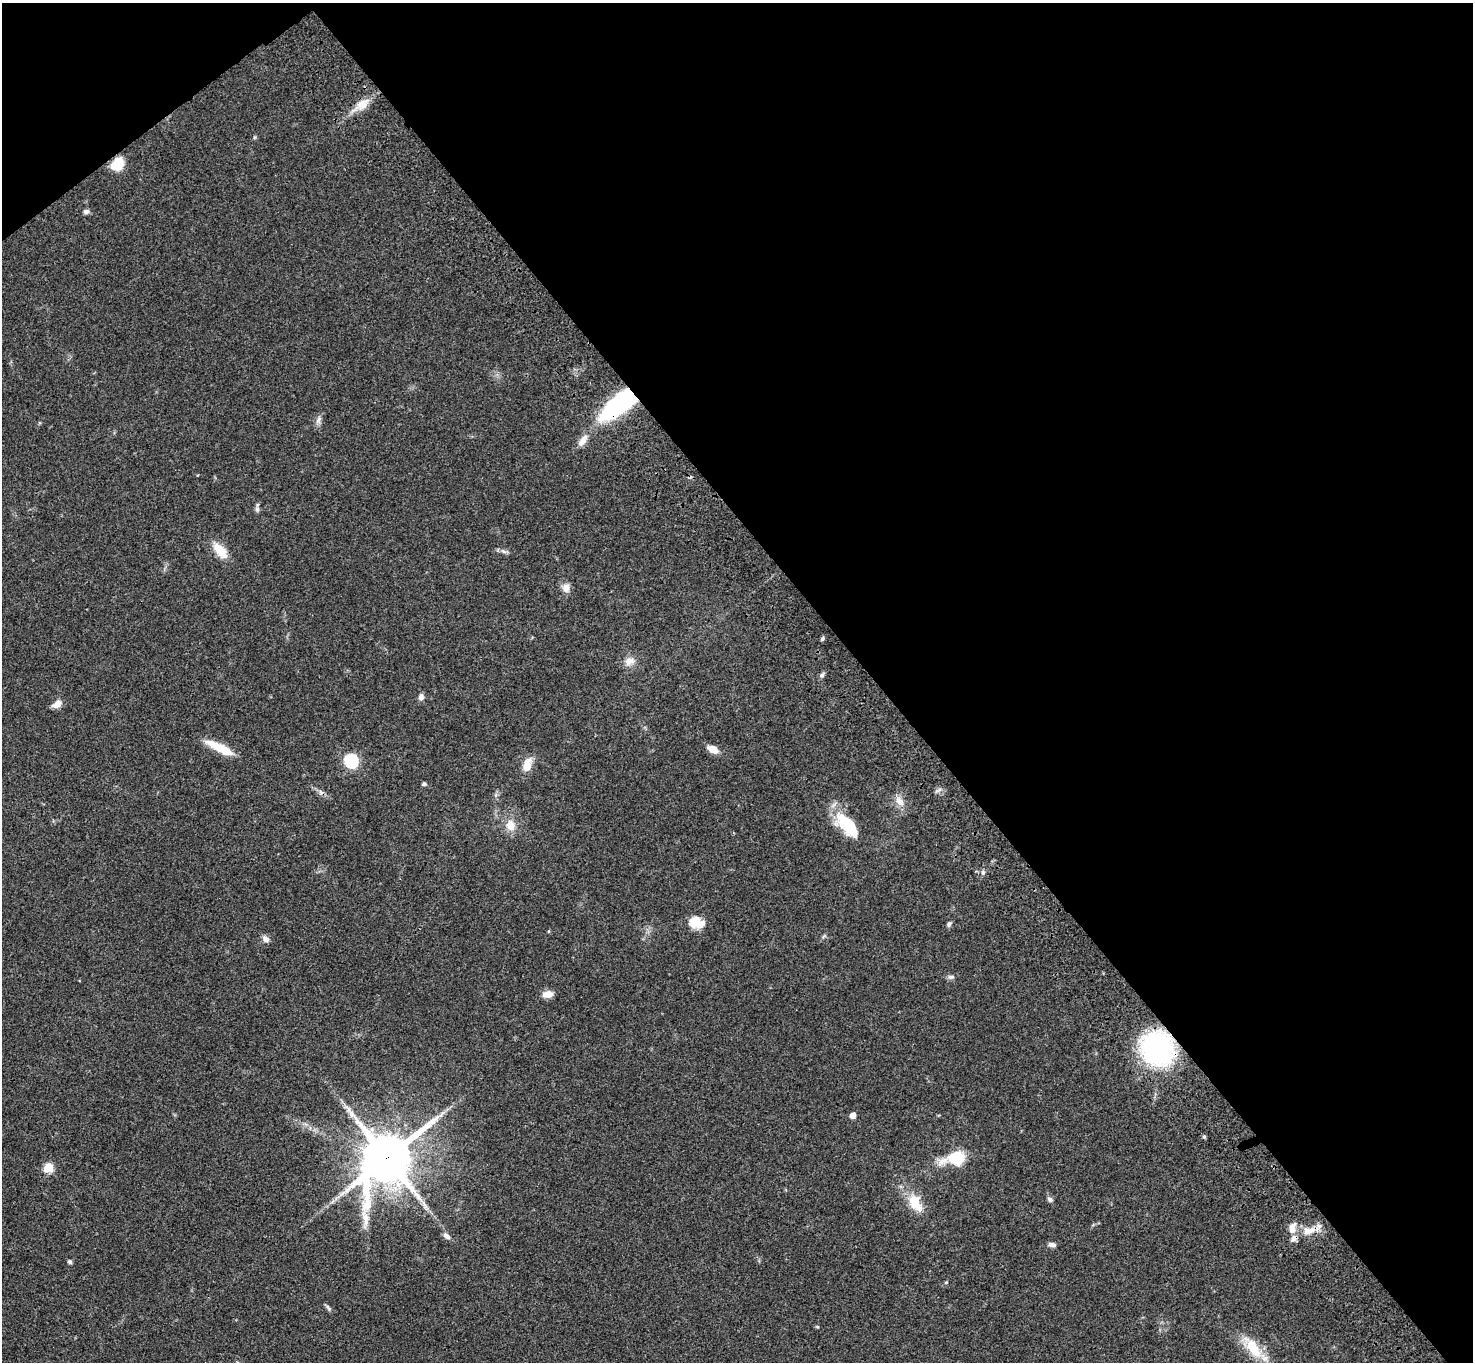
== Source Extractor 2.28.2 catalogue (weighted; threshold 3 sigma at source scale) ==
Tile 3 of 4 x 4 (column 3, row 1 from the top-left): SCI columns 3049-4519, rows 4463-5822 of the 6093 x 6062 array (HDU 1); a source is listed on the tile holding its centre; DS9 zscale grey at full resolution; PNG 1475 x 1364 px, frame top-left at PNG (2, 3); no overlay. Shown black and unused: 42% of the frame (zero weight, under 3 of 4 exposures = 6% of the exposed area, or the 3 px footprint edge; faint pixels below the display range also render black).
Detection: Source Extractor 2.28.2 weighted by HDU 2 'WHT'; one run over the whole footprint, this tile lists its part. Background 0.0463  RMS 0.0052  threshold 0.0232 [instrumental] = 3 sigma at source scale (4.5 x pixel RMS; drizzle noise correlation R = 1.50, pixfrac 1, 0.05/0.05 arcsec/px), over >= 5 px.
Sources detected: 50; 1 inside a brighter object's white glare — not listed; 4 inside a brighter listed object's ellipse — not listed separately; the other 45 listed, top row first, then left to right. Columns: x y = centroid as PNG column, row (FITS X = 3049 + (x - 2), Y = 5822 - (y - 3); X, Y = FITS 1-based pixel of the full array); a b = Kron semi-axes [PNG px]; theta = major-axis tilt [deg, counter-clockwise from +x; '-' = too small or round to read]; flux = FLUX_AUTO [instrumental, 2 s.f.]
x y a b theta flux
362 104 15 13 27 5.8
117 164 14 11 51 11
86 211 7 6 - 1.6
619 403 35 14 39 80
318 420 10 6 68 1.9
583 440 17 8 55 4.5
257 509 10 5 -89 1.3
220 550 23 11 -49 8.4
503 551 9 4 -19 1.3
566 588 12 10 81 3.2
822 639 6 4 36 0.91
629 661 15 10 19 3.8
822 675 7 4 71 0.97
421 697 8 6 72 2
57 704 12 8 37 3.5
220 748 30 8 -26 13
713 749 12 7 -27 5.2
351 761 6 6 - 71
527 766 14 8 70 7.2
424 784 5 4 - 1.2
899 801 16 9 -55 4.2
849 824 30 18 -42 21
510 825 14 12 -80 6.2
983 873 6 5 - 1
694 922 14 12 9 8.6
949 924 7 5 61 1.2
266 939 8 7 - 2.4
951 977 9 5 0 1.3
547 994 10 6 8 5.8
1157 1049 23 22 - 110
853 1115 7 6 - 2.3
1204 1137 5 4 - 0.75
387 1158 20 16 56 2200
956 1158 18 15 4 16
48 1168 5 5 - 23
1050 1199 7 6 - 1.2
915 1203 27 16 -63 11
1309 1231 21 10 12 7.1
446 1236 10 6 -36 1.9
1052 1244 10 5 -9 1.6
70 1262 5 5 - 0.9
946 1282 5 3 - 0.48
328 1308 10 4 -59 1.1
817 1327 4 4 - 0.56
1253 1348 36 14 -55 15
Overlapping masked pixels (flux is a lower limit): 5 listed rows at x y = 117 164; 619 403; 1157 1049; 387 1158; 1309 1231